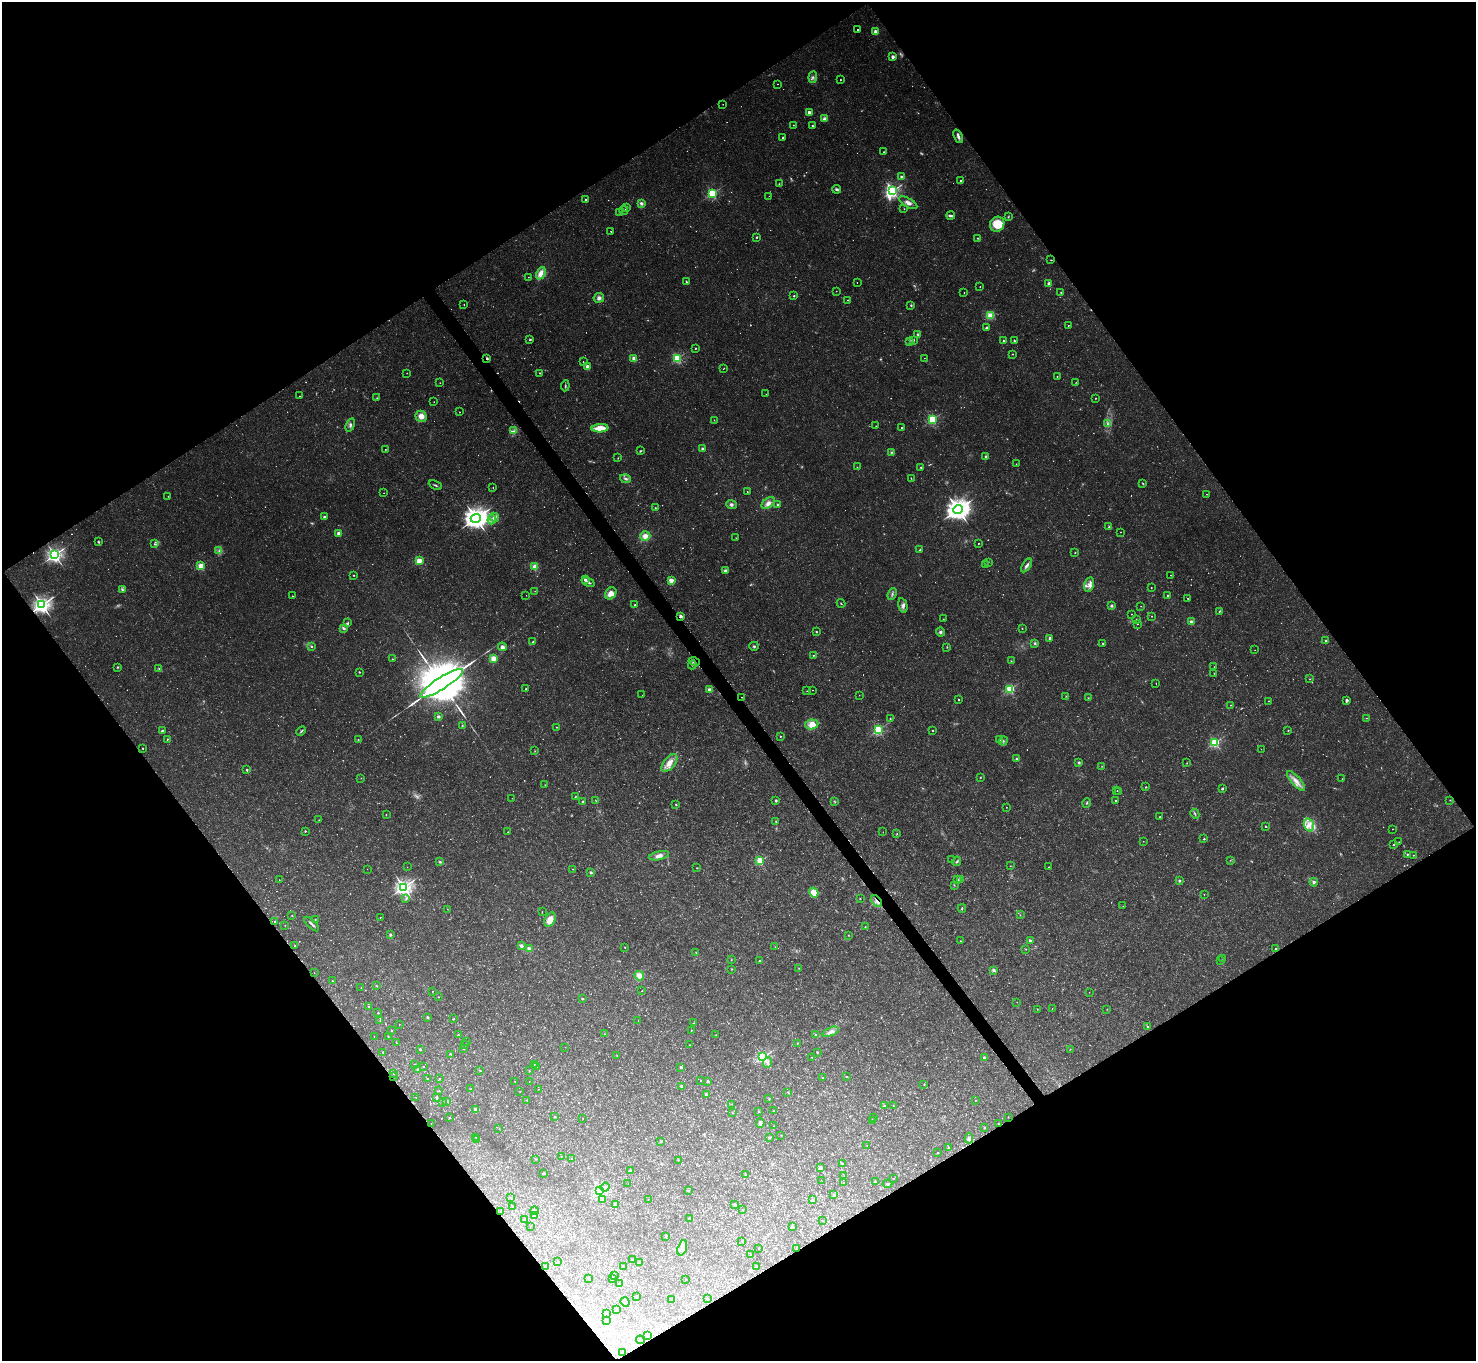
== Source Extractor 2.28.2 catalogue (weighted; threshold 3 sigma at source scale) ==
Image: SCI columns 109-6002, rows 519-5954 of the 6111 x 6115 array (HDU 1 of 3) = the unmasked area's bounding box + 8 px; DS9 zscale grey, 4 x 4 block average (1 PNG px = mean of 4 x 4 image px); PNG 1478 x 1363 px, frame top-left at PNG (2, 2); each listed source drawn as its Kron ellipse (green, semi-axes under 4 px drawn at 4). Shown black and unused: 49% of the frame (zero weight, under 2 of 3 exposures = <1% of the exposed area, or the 3 px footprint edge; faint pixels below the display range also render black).
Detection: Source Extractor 2.28.2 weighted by HDU 2 'WHT'. Background 0.0889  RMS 0.0077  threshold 0.0348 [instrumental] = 3 sigma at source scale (4.5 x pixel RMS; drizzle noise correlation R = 1.50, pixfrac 1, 0.05/0.05 arcsec/px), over >= 5 px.
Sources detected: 1472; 339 too faint to see at this stretch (4 x 4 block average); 20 cosmic-ray / hot-pixel residue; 3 long thin detections or spike segments (spike, bleed or trail) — neither listed nor drawn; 19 coinciding with a brighter row at this scale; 22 inside a brighter listed object's ellipse — not listed separately; of the other 1069, all 500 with FLUX_AUTO >= 1.85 (the completeness limit of this list) listed and drawn (569 fainter detections not listed), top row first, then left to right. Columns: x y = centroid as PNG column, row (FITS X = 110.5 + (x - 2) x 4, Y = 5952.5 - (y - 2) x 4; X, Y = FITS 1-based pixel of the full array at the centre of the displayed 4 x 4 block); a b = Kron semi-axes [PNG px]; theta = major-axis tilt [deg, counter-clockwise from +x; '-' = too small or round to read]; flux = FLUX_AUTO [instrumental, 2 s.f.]
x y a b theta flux
858 29 2 2 - 6.1
876 32 2 2 - 160
893 57 2 2 - 85
813 77 6 3 83 12
840 80 2 2 - 2.7
778 84 2 2 - 3.4
723 104 2 2 - 2
809 112 2 2 - 69
825 119 2 2 - 48
793 125 2 2 - 3
812 126 2 2 - 5
958 136 7 3 -66 17
783 138 2 2 - 30
884 152 2 2 - 2.9
902 177 4 2 - 8.1
960 181 2 2 - 14
779 184 2 2 - 2.5
837 189 4 3 - 11
892 191 3 3 - 1300
712 193 2 2 - 650
769 196 2 2 - 3.8
586 200 2 2 - 16
641 203 4 4 - 14
908 203 10 4 -29 26
627 208 3 2 - 7.9
904 209 2 2 - 2
624 210 4 2 - 6.5
619 212 3 2 - 3.5
951 216 4 2 - 15
1008 217 2 2 - 3.9
997 224 8 7 - 160
611 232 2 2 - 2.6
756 237 3 2 - 4.8
978 238 2 2 - 3.5
1051 260 3 2 - 3
541 273 6 4 65 45
528 277 2 2 - 3.2
686 282 4 2 - 4.8
857 283 2 2 - 2
1049 284 2 2 - 21
980 287 2 2 - 3.7
836 291 2 2 - 3
1061 292 2 2 - 6.3
964 293 2 2 - 4.3
794 296 2 2 - 20
599 298 5 5 - 19
848 300 2 2 - 5.3
464 304 2 2 - 2.3
911 305 3 2 - 5.4
990 315 3 3 - 41
1068 325 2 2 - 2.4
987 328 3 3 - 9.6
918 334 3 3 - 8.5
530 340 2 2 - 17
914 340 3 2 - 3
910 341 3 3 - 6.9
1004 341 2 2 - 17
1014 341 3 2 - 8.5
696 348 2 2 - 11
1013 354 2 2 - 2.5
487 358 2 2 - 43
634 358 2 2 - 150
677 358 2 2 - 570
924 358 2 2 - 2.3
583 362 2 2 - 4.4
587 366 2 2 - 60
724 368 2 2 - 5.3
407 373 2 2 - 2.4
540 373 2 2 - 8.6
1057 377 2 2 - 2.4
1076 382 2 2 - 2.2
440 383 2 2 - 1.9
565 386 5 2 - 6.4
766 394 2 2 - 3.1
299 396 2 2 - 3
377 398 2 2 - 2.4
1096 398 2 2 - 3.2
434 402 2 2 - 3.5
459 412 2 2 - 3.3
421 416 5 5 - 48
933 419 2 2 - 620
714 420 2 2 - 2.7
1107 424 3 2 - 6.3
350 425 7 3 71 12
876 426 2 2 - 2
600 428 8 3 3 98
902 428 2 2 - 16
514 431 4 3 - 12
385 449 2 2 - 2.7
702 449 2 2 - 37
640 451 4 2 - 4.9
892 452 4 2 - 6
985 456 3 2 - 8.2
618 458 2 2 - 2.6
1016 464 2 2 - 2.6
857 467 2 2 - 5
921 467 3 2 - 5
911 478 3 2 - 2.6
625 479 5 3 - 12
1143 483 3 2 - 4.2
435 485 7 2 -26 7.8
493 487 2 2 - 3.2
747 492 2 2 - 4
384 493 2 2 - 2.9
1207 494 2 2 - 3.2
168 496 2 2 - 1.9
768 503 8 4 35 30
731 504 5 4 - 13
778 504 2 2 - 5.5
655 508 2 2 - 2.6
958 509 5 4 - 5700
324 517 2 2 - 39
494 517 5 3 - 12
476 518 5 4 - 6000
492 520 4 3 - 14
1109 527 3 2 - 6.1
1121 532 2 2 - 3.5
339 533 2 2 - 95
645 536 5 5 - 37
736 538 3 2 - 2.9
98 542 3 2 - 6.1
978 543 2 2 - 3.3
155 544 3 2 - 5.5
920 550 3 2 - 4.5
219 551 3 2 - 6.5
1075 553 2 2 - 4
55 555 3 2 - 2000
419 561 2 2 - 270
988 562 3 2 - 3.1
985 565 2 2 - 4.1
1027 565 8 3 55 17
201 566 2 2 - 300
535 566 4 3 - 29
725 570 4 3 - 8.7
354 575 2 2 - 8.8
1171 575 2 2 - 6.2
585 580 2 2 - 48
671 580 2 2 - 160
588 582 7 2 -24 11
1089 585 7 5 76 25
1151 588 2 2 - 2.5
122 590 3 2 - 4.9
535 591 3 2 - 2.2
611 593 6 5 - 50
892 594 6 2 68 11
526 595 2 2 - 4.3
1168 595 2 2 - 13
292 596 2 2 - 4.3
1188 598 2 2 - 2.6
841 603 4 2 - 3.1
42 605 3 3 - 2700
635 605 2 2 - 5.4
903 605 7 4 -77 18
1112 606 4 3 - 8.1
1141 606 2 2 - 1.9
1220 611 3 2 - 5.9
1132 614 2 2 - 4.9
681 616 2 2 - 78
1152 616 2 2 - 1.9
943 619 2 2 - 2
1136 620 2 2 - 17
1191 622 2 2 - 110
348 623 3 2 - 4.6
1137 624 2 2 - 2.2
344 628 3 2 - 11
1022 628 2 2 - 2.7
816 632 2 2 - 4
940 632 4 4 - 12
1050 638 3 3 - 8.4
1326 641 3 3 - 6.3
533 642 2 2 - 8.6
1035 643 3 3 - 7.9
1103 643 2 2 - 9.8
312 646 2 2 - 7.4
754 646 5 3 - 8.3
502 647 4 4 - 22
947 647 2 2 - 3.6
1255 650 2 2 - 2.2
813 655 4 2 - 4.7
493 658 2 2 - 280
392 659 2 2 - 2.5
1011 661 2 2 - 2.6
694 662 6 2 -16 11
692 665 4 3 - 8.3
118 667 3 3 - 5
1214 667 2 2 - 2
159 669 2 2 - 3.3
359 672 2 2 - 3.8
1214 673 2 2 - 3.2
1310 679 2 2 - 2.3
441 683 25 6 33 84000
1156 683 2 2 - 1.9
526 689 2 2 - 5.3
1010 689 2 2 - 590
709 690 2 2 - 120
812 690 2 2 - 2.4
807 691 2 2 - 1.9
642 695 2 2 - 2.3
859 695 2 2 - 2.1
1066 696 2 2 - 2.3
742 697 2 2 - 3.3
1088 698 2 2 - 3.1
959 699 2 2 - 8.7
1347 700 2 2 - 53
1269 701 2 2 - 4.8
1231 705 2 2 - 3.6
438 716 3 3 - 9.8
890 718 2 2 - 8.3
1367 718 2 2 - 2.5
812 724 7 5 9 64
462 725 4 2 - 4.7
556 727 2 2 - 7.1
878 730 2 2 - 660
1288 730 2 2 - 3.4
162 731 2 2 - 8.6
301 731 5 2 - 6.7
932 731 2 2 - 3.7
780 736 2 2 - 5.1
167 739 2 2 - 9.1
358 740 2 2 - 4.2
1000 740 4 2 - 6.7
1003 741 5 3 - 9.2
1215 743 2 2 - 720
143 748 2 2 - 7.3
1261 749 2 2 - 2
535 751 2 2 - 2.5
1017 759 4 3 - 8.2
669 763 10 5 51 57
1079 763 3 3 - 7.1
1187 763 2 2 - 2.2
1102 766 2 2 - 2.3
247 770 2 2 - 22
361 778 2 2 - 1.9
980 778 2 2 - 2.4
1342 779 2 2 - 3
1296 781 12 4 -49 42
545 785 2 2 - 3.1
1146 787 2 2 - 5.4
1222 789 2 2 - 25
1117 790 2 2 - 2.7
1119 791 2 2 - 2.3
575 797 3 2 - 3.3
512 798 2 2 - 2.3
1116 800 2 2 - 4.8
1450 800 2 2 - 2.7
596 801 2 2 - 2.3
776 801 2 2 - 9.3
834 801 3 2 - 4
583 802 3 2 - 5.4
1087 803 5 2 - 5.7
676 805 3 2 - 4
1006 807 2 2 - 3.1
1195 814 5 2 - 7.6
386 815 2 2 - 2.7
1160 817 2 2 - 4.8
319 820 2 2 - 2.1
776 821 2 2 - 3.5
1309 825 7 5 -70 39
1266 827 2 2 - 8.6
1392 829 2 2 - 2.8
305 831 2 2 - 10
508 832 2 2 - 2
883 832 2 2 - 2.3
897 834 2 2 - 2.7
1204 839 2 2 - 4.5
1143 841 2 2 - 2.2
1399 842 2 2 - 2
1393 845 2 2 - 9.4
1407 854 2 2 - 13
1413 855 2 2 - 4
659 856 10 4 12 32
951 860 2 2 - 2.9
1230 860 2 2 - 2.1
760 861 2 2 - 390
957 861 5 2 - 7.5
440 862 3 3 - 6.9
1010 866 2 2 - 2.2
407 867 2 2 - 2
1049 867 2 2 - 1.9
697 868 2 2 - 2.5
367 869 2 2 - 2
572 869 2 2 - 3.8
591 873 2 2 - 47
961 879 3 2 - 7.7
279 880 2 2 - 2.4
958 880 2 2 - 2.6
1179 881 3 2 - 6.6
1314 882 4 3 - 9.2
954 885 3 2 - 4
404 887 3 3 - 2400
814 893 5 4 - 75
1204 894 2 2 - 5.2
406 898 3 2 - 4.8
860 898 2 2 - 3.1
877 901 7 3 -47 21
1123 906 2 2 - 3
962 908 4 2 - 5.1
447 909 2 2 - 1.9
542 912 3 2 - 2.2
292 915 2 2 - 2.4
1020 915 2 2 - 2.7
380 917 2 2 - 3.8
315 919 2 2 - 2.6
550 920 7 5 65 66
275 921 2 2 - 5.5
312 924 9 2 -44 15
285 925 2 2 - 2.8
865 927 3 2 - 3.3
390 935 3 3 - 7.8
848 935 2 2 - 2.7
960 941 2 2 - 4.2
1030 941 2 2 - 39
295 946 2 2 - 2.8
521 946 2 2 - 67
625 947 2 2 - 6.3
775 947 2 2 - 2
1275 948 2 2 - 4.2
529 949 2 2 - 120
1026 949 2 2 - 2.5
696 952 2 2 - 2.5
1223 958 2 2 - 2.3
731 960 2 2 - 2.8
760 960 2 2 - 2.5
1220 960 3 2 - 1.9
799 968 2 2 - 2.6
732 969 2 2 - 2.3
994 970 4 3 - 12
314 973 2 2 - 2.5
639 976 5 4 - 34
332 981 2 2 - 2.5
376 986 3 2 - 3.1
361 988 2 2 - 5.4
432 991 2 2 - 2.5
642 991 2 2 - 2.4
1089 992 2 2 - 1.8
438 997 2 2 - 2.1
582 999 2 2 - 5.2
1017 1002 2 2 - 3.3
368 1006 2 2 - 2.2
1052 1008 2 2 - 2.3
1037 1009 2 2 - 2
1107 1009 2 2 - 5.5
378 1013 2 2 - 10
427 1017 3 3 - 5.7
453 1019 3 2 - 3.2
638 1020 2 2 - 2.3
380 1021 2 2 - 1.9
694 1023 2 2 - 2.4
399 1024 2 2 - 2.4
1148 1027 3 2 - 4.4
392 1030 2 2 - 3.8
691 1030 2 2 - 5.7
831 1032 8 4 24 28
605 1034 3 2 - 3.3
458 1035 2 2 - 3.3
716 1035 2 2 - 2.2
816 1035 2 2 - 33
374 1036 2 2 - 2.3
388 1037 2 2 - 4.6
466 1041 2 2 - 2.2
396 1043 2 2 - 3.5
797 1043 2 2 - 2.8
464 1045 2 2 - 2.4
690 1045 3 2 - 2.2
565 1047 2 2 - 2.1
420 1049 2 2 - 7.2
464 1049 2 2 - 4.6
1070 1049 3 2 - 2.4
383 1052 2 2 - 13
817 1052 2 2 - 4.9
451 1054 3 2 - 4.3
617 1055 2 2 - 1.9
763 1057 2 2 - 1100
812 1057 3 2 - 3.4
984 1058 2 2 - 30
768 1062 5 2 - 9.7
415 1064 2 2 - 2.5
534 1064 2 2 - 2.6
423 1067 2 2 - 5.7
537 1067 2 2 - 10
681 1067 2 2 - 39
418 1069 4 2 - 4.2
480 1070 2 2 - 3.1
529 1071 2 2 - 2.4
393 1074 2 2 - 3.3
846 1076 2 2 - 2.3
394 1077 2 2 - 2
822 1078 2 2 - 4.3
428 1079 2 2 - 5.3
440 1079 2 2 - 6.7
515 1081 2 2 - 2.5
529 1081 2 2 - 1.9
701 1081 2 2 - 2.9
708 1081 2 2 - 35
924 1084 2 2 - 3.3
681 1086 3 3 - 11
471 1089 2 2 - 2.1
538 1089 2 2 - 1.9
439 1091 2 2 - 7.3
520 1092 2 2 - 2
788 1092 2 2 - 3.2
706 1095 3 3 - 8.5
416 1097 2 2 - 2.4
437 1098 4 2 - 5.8
769 1099 2 2 - 7.3
527 1100 2 2 - 2.9
975 1100 2 2 - 2.1
447 1101 2 2 - 37
443 1102 2 2 - 1.9
732 1104 2 2 - 3.5
893 1105 2 2 - 2.3
884 1106 2 2 - 22
476 1110 4 3 - 27
758 1111 2 2 - 4
774 1111 2 2 - 2.7
733 1113 2 2 - 1.9
555 1117 2 2 - 9.3
874 1117 2 2 - 2.7
1008 1117 2 2 - 2.3
449 1118 2 2 - 5.3
583 1118 2 2 - 3.3
873 1120 2 2 - 2.2
760 1123 5 4 - 12
999 1123 2 2 - 4
431 1124 2 2 - 2.1
773 1126 2 2 - 3.2
984 1127 2 2 - 6.6
499 1128 2 2 - 2.1
781 1135 2 2 - 2.3
476 1137 2 2 - 2.9
769 1137 3 2 - 3.3
969 1138 5 4 - 19
477 1139 2 2 - 3.8
661 1142 3 2 - 6.8
867 1146 2 2 - 2.1
949 1148 2 2 - 5.3
938 1153 2 2 - 4.1
561 1156 2 2 - 2
572 1158 2 2 - 3.5
536 1159 2 2 - 2.6
678 1160 2 2 - 2
843 1164 2 2 - 3.3
820 1168 3 3 - 21
630 1171 3 2 - 17
544 1173 2 2 - 4.6
746 1175 3 2 - 4.2
844 1175 2 2 - 1.9
893 1179 2 2 - 2.2
822 1181 2 2 - 2.1
875 1181 2 2 - 2.8
628 1183 2 2 - 1.8
844 1183 2 2 - 3.8
888 1184 5 3 - 6.9
605 1187 4 2 - 6.9
688 1190 2 2 - 5.4
600 1191 2 2 - 1000
834 1195 4 2 - 6
510 1197 3 2 - 3
648 1199 2 2 - 3
603 1200 2 2 - 3.1
813 1200 3 2 - 3.4
615 1204 3 3 - 13
735 1204 2 2 - 12
512 1206 2 2 - 2
742 1210 2 2 - 2.1
501 1211 2 2 - 3.8
534 1211 4 3 - 10
534 1216 3 3 - 10
690 1218 3 3 - 8.2
525 1220 2 2 - 2.2
822 1221 2 2 - 2.6
530 1226 2 2 - 2.2
793 1227 4 3 - 6.4
666 1237 2 2 - 2.6
742 1241 2 2 - 5.5
682 1248 8 4 72 23
759 1248 2 2 - 2.5
796 1249 2 2 - 2.7
750 1255 2 2 - 2.1
632 1260 3 2 - 4.8
557 1262 2 2 - 6.5
639 1262 3 2 - 8.5
623 1266 2 2 - 3.2
546 1267 3 3 - 6.5
756 1267 2 2 - 7.2
615 1276 2 2 - 2.2
613 1278 2 2 - 6.4
589 1279 2 2 - 3.2
685 1280 2 2 - 2.6
619 1283 2 2 - 2.3
637 1296 2 2 - 5.1
672 1299 2 2 - 4.6
708 1299 2 2 - 2.3
625 1302 5 4 - 35
617 1310 2 2 - 3.5
607 1314 2 2 - 5.7
606 1321 2 2 - 3.7
647 1335 4 2 - 3.8
640 1340 4 2 - 4.6
622 1353 2 2 - 5.7
Overlapping masked pixels (flux is a lower limit): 5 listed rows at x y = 487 358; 42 605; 681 616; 694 662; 877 901
Diffuse or blended objects may show on this block-average render without a row.